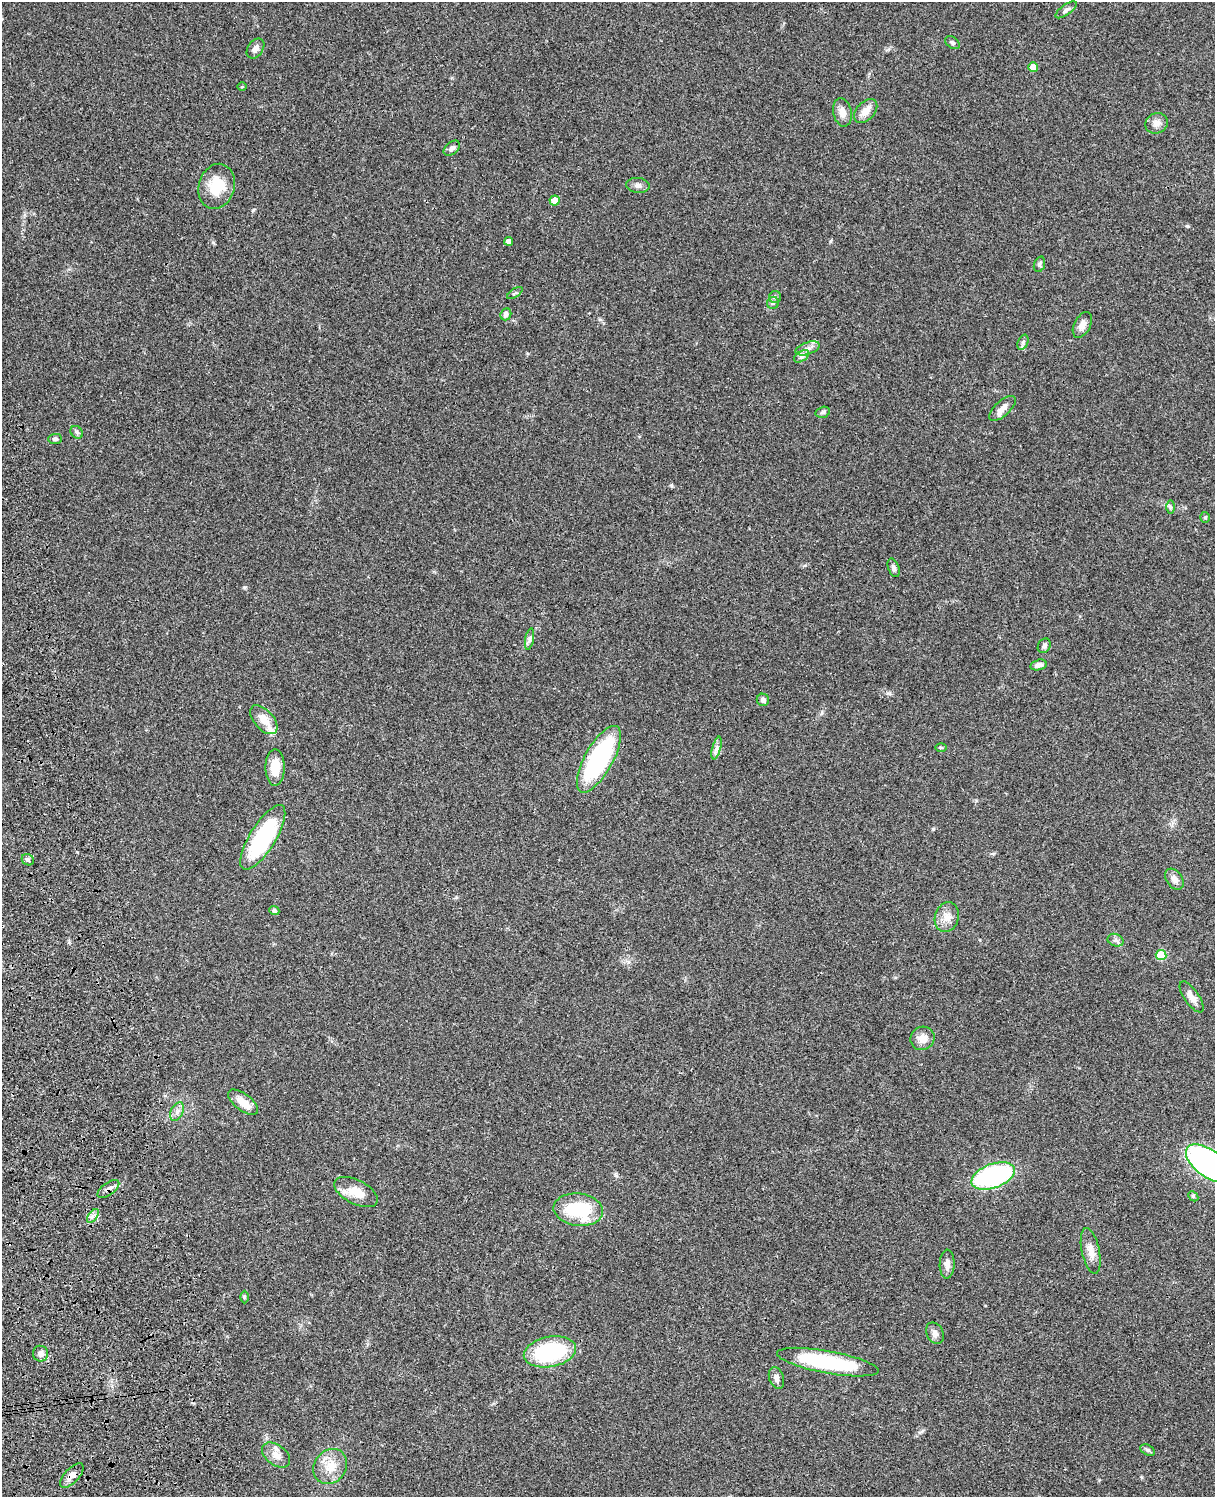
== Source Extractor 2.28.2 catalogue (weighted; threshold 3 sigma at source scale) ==
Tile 7 of 4 x 3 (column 3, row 2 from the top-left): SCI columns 2545-3757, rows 1773-3267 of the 5088 x 4927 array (HDU 1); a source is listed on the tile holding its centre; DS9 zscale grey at full resolution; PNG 1217 x 1499 px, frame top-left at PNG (2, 2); each listed source drawn as its Kron ellipse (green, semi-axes under 4 px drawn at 4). Shown black and unused: <1% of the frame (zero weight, under 3 of 4 exposures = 6% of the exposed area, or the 3 px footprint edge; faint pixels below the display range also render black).
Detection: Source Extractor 2.28.2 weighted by HDU 2 'WHT'; one run over the whole footprint, this tile lists its part. Background 0.0917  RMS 0.0062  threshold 0.0277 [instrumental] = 3 sigma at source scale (4.5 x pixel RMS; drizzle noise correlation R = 1.50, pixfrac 1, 0.05/0.05 arcsec/px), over >= 5 px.
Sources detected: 70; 2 inside a brighter listed object's ellipse — not listed separately; the other 68 listed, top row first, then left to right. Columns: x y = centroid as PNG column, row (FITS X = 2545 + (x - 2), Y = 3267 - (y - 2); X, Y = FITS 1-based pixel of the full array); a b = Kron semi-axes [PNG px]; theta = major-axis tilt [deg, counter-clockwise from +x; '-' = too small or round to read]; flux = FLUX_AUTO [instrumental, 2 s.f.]
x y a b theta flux
1066 10 12 5 36 1.9
952 43 8 5 -37 1.1
255 49 11 7 54 2.7
1033 67 5 5 - 7.5
242 87 5 3 - 0.57
866 111 14 9 48 6.3
842 112 14 9 -78 4.8
1157 123 11 10 - 3.8
452 148 9 6 39 2.1
638 185 11 7 -7 2.5
217 186 23 18 74 17
555 201 5 5 - 6.8
509 241 4 4 - 3.5
1039 264 8 5 71 1.3
515 293 9 3 33 0.97
775 297 6 6 - 1.2
773 303 6 6 - 1.3
506 314 6 5 - 2
1082 325 14 8 62 4.3
1023 342 8 5 67 1.4
808 348 12 6 20 3.1
802 356 8 5 32 1.8
1003 408 16 7 43 4.2
823 412 7 5 15 1.2
77 432 7 5 -49 1.3
55 439 7 5 1 1.4
1170 507 7 4 -89 1
1205 517 5 4 - 0.94
894 568 9 5 -70 1.7
529 639 11 4 79 1.7
1044 646 8 6 60 1.7
1038 665 8 5 14 2.5
763 700 6 6 - 2
264 720 17 9 -48 8
717 748 12 3 75 1.9
941 748 6 4 0 0.74
599 759 37 14 61 81
275 767 18 9 89 10
263 837 37 13 58 66
28 860 6 5 - 1.5
1174 879 11 8 -55 3.4
274 911 5 4 - 1.7
947 917 15 12 73 6
1116 940 8 6 -20 1.8
1161 955 5 5 - 23
1192 997 18 7 -55 4.7
922 1038 12 11 - 5.8
243 1102 18 8 -38 8.2
177 1112 10 6 63 2.5
1209 1163 26 13 -36 170
993 1176 23 12 20 89
108 1189 13 6 36 2.6
356 1192 23 12 -27 11
1193 1196 6 4 -46 0.82
578 1210 25 16 -7 36
93 1216 8 4 53 1.6
1091 1251 23 9 -78 5.9
947 1264 14 7 89 3.6
244 1297 6 4 90 0.84
935 1333 11 8 -64 3
550 1352 26 15 11 58
40 1354 8 7 - 3
828 1362 51 11 -10 57
776 1378 11 7 -72 2.7
1148 1450 8 5 -27 1.2
276 1455 16 10 -38 5.3
330 1466 19 15 52 11
72 1476 15 7 47 4.1
Overlapping masked pixels (flux is a lower limit): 2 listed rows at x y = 108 1189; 72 1476
Isophote crosses this tile's border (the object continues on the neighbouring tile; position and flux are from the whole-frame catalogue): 1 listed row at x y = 1209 1163
Unlisted compact peaks at least as high as the median listed source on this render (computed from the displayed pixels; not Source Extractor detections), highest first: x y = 1187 226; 244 587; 933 829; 671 485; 616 1175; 830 241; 213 242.